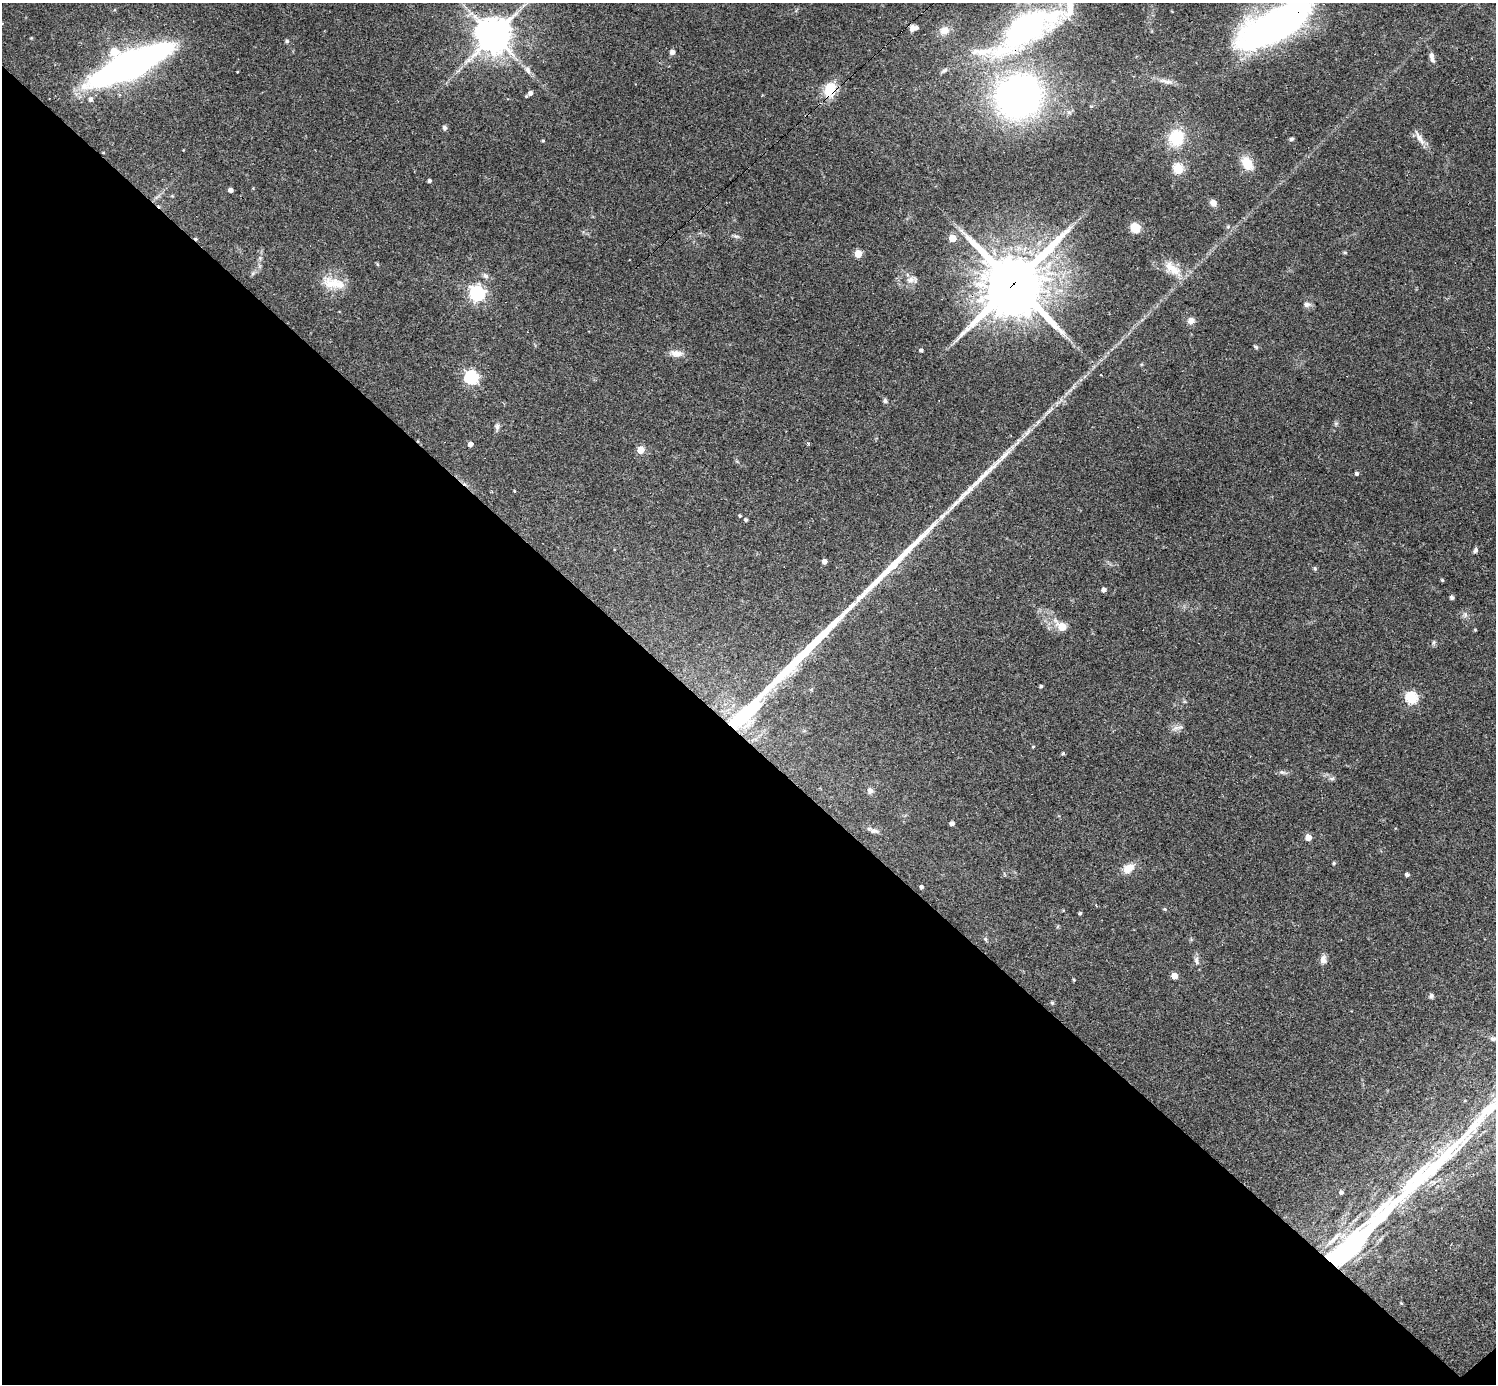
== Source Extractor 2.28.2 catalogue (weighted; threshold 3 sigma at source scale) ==
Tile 14 of 4 x 4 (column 2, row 4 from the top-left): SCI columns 1495-2988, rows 296-1677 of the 5977 x 5977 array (HDU 1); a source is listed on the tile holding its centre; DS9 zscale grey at full resolution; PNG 1498 x 1386 px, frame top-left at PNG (2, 3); no overlay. Shown black and unused: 47% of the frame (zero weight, under 3 of 4 exposures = <1% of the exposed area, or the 3 px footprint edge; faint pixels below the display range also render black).
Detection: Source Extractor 2.28.2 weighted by HDU 2 'WHT'; one run over the whole footprint, this tile lists its part. Background 0.0358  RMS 0.0044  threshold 0.0196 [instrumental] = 3 sigma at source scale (4.5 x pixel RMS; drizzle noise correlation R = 1.50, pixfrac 1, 0.05/0.05 arcsec/px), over >= 5 px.
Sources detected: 115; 3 inside a brighter object's white glare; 6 cosmic-ray / hot-pixel residue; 3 long thin detections or spike segments (spike, bleed or trail) — not listed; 5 inside a brighter listed object's ellipse — not listed separately; the other 98 listed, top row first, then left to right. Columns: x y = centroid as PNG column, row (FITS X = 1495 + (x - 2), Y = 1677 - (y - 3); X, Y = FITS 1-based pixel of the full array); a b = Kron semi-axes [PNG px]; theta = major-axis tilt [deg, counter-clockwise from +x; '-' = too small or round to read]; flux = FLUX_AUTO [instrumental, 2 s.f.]
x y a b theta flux
1273 26 79 29 29 190
912 28 7 6 - 2.1
1027 29 101 39 32 140
944 31 15 11 16 4.1
494 35 11 11 - 940
31 38 4 3 - 0.36
287 41 5 4 - 0.73
114 51 6 6 - 11
672 52 5 5 - 2
1432 57 12 5 -81 2.3
131 65 71 17 25 260
528 70 12 7 -70 2
1169 82 13 6 5 2
830 89 17 13 57 11
530 93 6 5 - 1.8
1018 97 32 29 41 200
91 99 5 5 - 1.5
444 128 7 5 -76 1
1176 138 21 19 72 15
1420 138 24 6 -59 3.4
1291 139 6 4 18 0.71
543 141 4 3 - 0.48
103 152 4 3 - 0.33
1247 163 13 9 -54 9.8
1178 169 5 5 - 32
429 181 4 3 - 0.99
230 190 4 4 - 1.9
1213 203 8 7 - 2.8
1228 227 6 4 1 0.66
1135 228 10 9 - 6.3
736 236 10 4 -11 1
952 238 5 5 - 9.5
858 254 5 5 - 12
1173 269 29 13 -38 8.2
253 273 6 5 - 0.87
485 276 8 7 - 1.5
911 280 17 7 0 3
332 283 28 18 -19 10
1014 283 22 20 47 2900
477 293 6 6 - 130
1307 304 10 7 -3 1.5
1191 320 9 8 - 2.5
1256 347 6 5 - 0.71
921 350 4 4 - 1
676 353 18 9 -6 3.4
471 377 6 6 - 81
885 401 6 6 - 0.86
1336 423 7 4 1 0.7
497 426 10 7 80 1.4
808 443 4 3 - 0.79
470 444 4 4 - 2.7
640 450 5 5 - 11
1357 474 4 4 - 0.99
514 491 3 2 - 0.3
740 516 4 4 - 0.53
746 520 4 4 - 0.89
1475 550 7 5 70 0.95
824 561 4 4 - 2.4
1315 568 5 5 - 0.69
1442 580 3 3 - 0.62
1104 590 4 4 - 2.1
1452 597 5 4 - 1
1465 615 8 6 -89 1.3
1062 627 6 5 - 16
1475 630 3 3 - 0.39
1434 642 8 4 89 0.75
1041 686 4 3 - 0.8
1411 698 6 5 - 49
742 716 50 15 39 43
1176 728 13 6 19 2
1033 747 4 3 - 0.44
1063 753 4 4 - 0.66
1282 772 11 5 -14 1.3
1332 778 9 5 12 0.98
870 791 8 7 - 1.6
952 824 4 4 - 1.8
874 831 11 7 -12 1.7
1308 837 5 4 - 6.6
1334 863 5 3 - 0.56
1128 868 12 8 35 5.8
1407 874 4 4 - 1.2
921 887 4 4 - 0.93
1165 909 5 4 - 0.48
1063 910 4 4 - 0.31
1080 913 4 3 - 0.71
985 939 5 5 - 0.64
1323 960 11 8 84 2.4
1196 961 13 6 -75 1.8
1174 976 5 5 - 5.9
1074 980 4 3 - 0.48
1431 996 7 5 -88 0.89
1052 1003 5 4 - 0.59
1493 1039 8 5 4 1.1
1465 1101 5 3 - 0.35
1341 1192 4 4 - 1.2
1358 1237 36 10 42 140
1333 1239 28 6 43 5.5
1401 1303 5 3 - 0.42
Overlapping masked pixels (flux is a lower limit): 8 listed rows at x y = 1273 26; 1027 29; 494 35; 830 89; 103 152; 1014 283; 742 716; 1358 1237
Isophote crosses this tile's border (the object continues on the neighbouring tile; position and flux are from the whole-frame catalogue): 3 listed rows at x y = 1273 26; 1027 29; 1493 1039